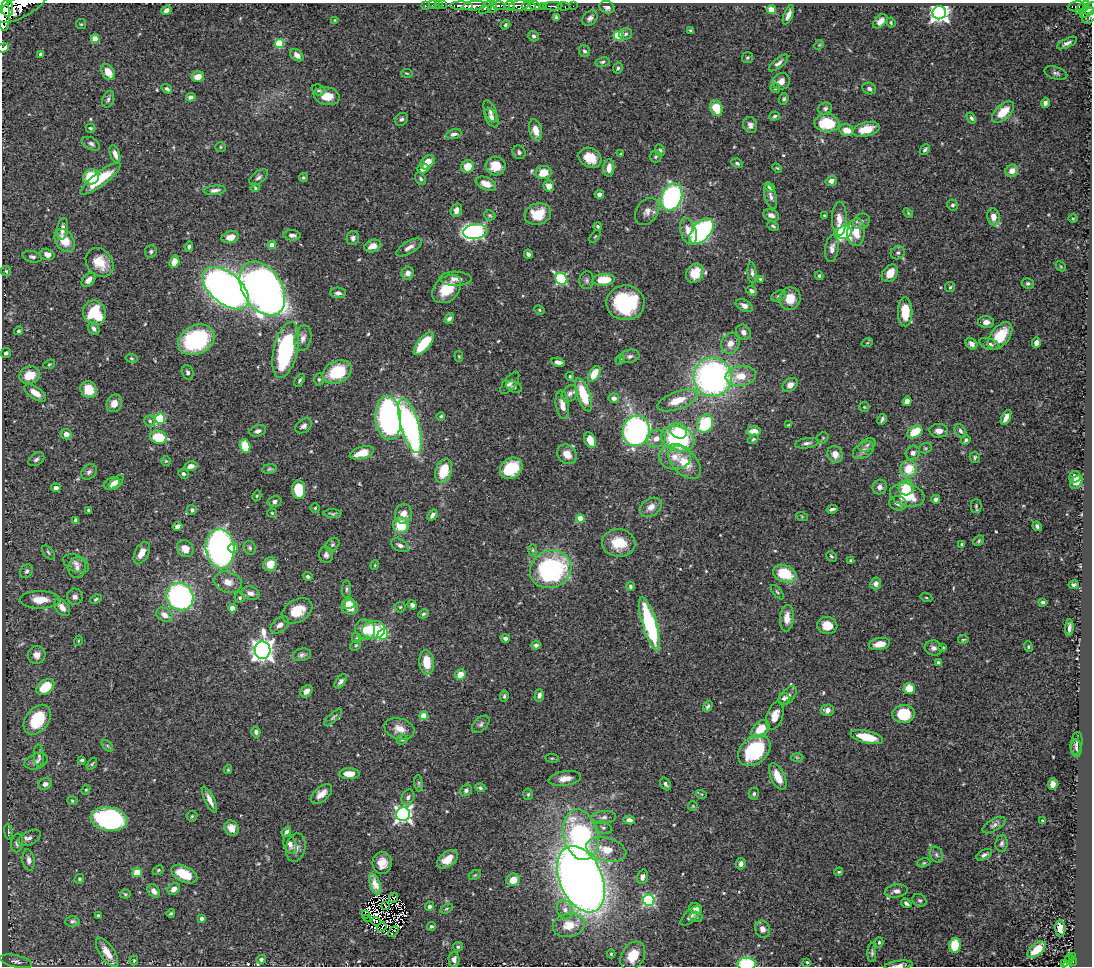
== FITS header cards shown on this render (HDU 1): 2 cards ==
NAXIS1  =                 1090
NAXIS2  =                  964

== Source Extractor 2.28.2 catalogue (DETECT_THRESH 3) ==
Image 1090 x 964 px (HDU 1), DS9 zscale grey, 1 PNG px = 1 image px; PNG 1094 x 968 px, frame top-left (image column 1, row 964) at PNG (2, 3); each listed source drawn as its Kron ellipse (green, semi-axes under 4 px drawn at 4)
Background 0.892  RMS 0.02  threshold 0.0599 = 3 sigma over >= 5 px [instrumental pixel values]
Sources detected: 548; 7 with non-positive FLUX_AUTO (blend fragments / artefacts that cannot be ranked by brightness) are neither listed nor drawn; of the other 541, the 500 brightest by FLUX_AUTO listed and drawn (41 fainter detections omitted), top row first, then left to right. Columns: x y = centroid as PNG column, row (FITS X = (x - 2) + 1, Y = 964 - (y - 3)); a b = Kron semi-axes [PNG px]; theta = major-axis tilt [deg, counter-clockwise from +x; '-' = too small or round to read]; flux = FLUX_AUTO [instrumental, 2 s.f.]
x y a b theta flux
425 5 2 2 - 9
432 5 2 2 - 13
438 5 2 2 - 15
443 5 3 2 - 27
462 6 11 4 -2 1300
474 6 11 5 6 1200
499 6 7 4 -12 340
510 6 6 4 25 340
519 6 10 5 9 670
529 6 7 4 3 1500
535 6 5 3 - 520
544 6 3 2 - 180
553 6 10 3 -2 600
563 6 6 3 -10 72
573 6 2 2 - 3.7
1076 6 8 5 11 180
21 7 28 10 29 3500
486 7 8 3 40 300
492 7 6 3 72 110
607 7 8 6 -26 5.9
7 8 8 6 -87 2300
1082 8 8 3 44 88
1090 8 8 4 41 320
166 10 5 4 - 5.2
771 10 4 4 - 33
3 11 20 6 -85 4000
939 13 7 6 - 770
1087 13 7 2 27 150
788 15 10 4 68 7.3
1089 16 8 6 59 370
556 18 4 3 - 2.3
590 18 8 6 45 4.9
335 20 4 4 - 1.4
880 21 8 5 44 9.2
891 23 5 3 - 1.7
81 24 5 5 - 1.9
505 25 5 4 - 1.9
690 30 3 3 - 1.7
626 34 6 5 - 3.3
534 36 5 5 - 3.1
618 36 5 5 - 70
95 39 4 4 - 28
279 43 5 4 - 63
1067 43 11 4 26 5.2
819 45 5 4 - 1.6
3 48 6 3 19 15
584 51 6 5 - 3.2
40 54 3 3 - 1.9
297 55 7 5 -41 6.8
747 57 5 5 - 2.4
602 62 7 4 11 2.5
779 63 12 4 40 4.6
618 68 5 4 - 2.6
108 72 8 6 -60 17
407 73 6 3 -9 1.4
1056 73 12 6 -17 4.6
198 77 6 5 - 13
781 81 9 8 - 11
775 88 5 5 - 2.2
167 89 6 4 -37 3.2
869 89 7 5 -25 4.2
319 90 7 5 -22 3.4
327 96 13 9 -11 23
191 97 5 4 - 4.4
108 99 9 5 69 3.6
784 99 6 4 71 2.5
1045 103 5 4 - 4.6
716 108 8 5 -68 42
825 108 7 6 - 3.1
490 111 11 5 -69 5.4
1003 112 13 7 43 27
775 116 5 4 - 2.4
492 118 10 6 -63 6
971 118 6 4 -62 3
401 119 7 6 - 4
827 123 12 9 -4 50
750 125 8 6 -67 5.6
90 128 5 4 - 2.3
866 129 13 7 14 26
535 130 11 6 -76 14
847 130 7 5 -13 17
454 134 8 5 15 5
91 144 10 6 -27 4.4
221 147 5 4 - 1.6
660 150 6 4 -62 2.7
925 150 6 4 49 2.9
519 152 7 6 - 4.2
115 154 9 4 -72 8.2
620 154 4 2 - 1.4
656 157 6 6 - 2.3
590 158 12 9 -27 28
427 162 8 5 46 18
737 163 6 4 -28 2.7
468 166 6 6 - 19
496 166 10 9 - 25
609 168 9 5 84 12
777 168 5 3 - 1.4
423 169 6 5 - 8.2
1012 171 6 6 - 12
544 173 8 6 14 24
91 177 8 7 - 47
259 177 10 5 38 4.5
303 178 4 4 - 2.2
100 179 25 7 37 48
421 179 7 5 -57 2.9
831 181 6 4 16 6.8
486 184 11 6 -23 15
549 186 6 5 - 10
770 187 5 4 - 4.2
255 188 4 3 - 1.6
215 190 11 4 6 5.5
599 194 5 4 - 5.5
771 196 13 5 -74 5.7
672 197 14 10 69 250
952 205 5 5 - 2.8
456 210 7 5 72 8
647 211 15 11 55 10
908 213 6 3 -45 1.5
538 214 13 10 18 33
490 215 6 5 - 2.1
771 215 8 5 -21 7
824 215 4 3 - 1.5
993 217 8 6 -82 12
1073 218 5 3 - 1.4
839 219 17 7 89 14
861 221 9 7 35 4.5
598 226 4 4 - 2.6
773 226 6 4 -24 2.3
62 229 11 5 82 8.6
688 231 14 7 -74 17
701 231 15 9 48 240
475 232 12 7 7 330
844 232 7 6 - 220
856 232 14 9 86 23
292 235 9 5 -7 5.3
595 236 7 3 55 1.4
230 237 9 5 14 14
353 238 7 6 - 4.5
65 241 12 9 -55 24
272 245 4 4 - 18
373 246 9 6 19 12
189 247 5 4 - 3.1
409 248 14 6 30 8.3
832 248 13 7 81 7.7
151 252 6 6 - 2.9
898 253 7 6 - 3.9
47 254 7 5 -18 8.1
528 254 5 4 - 4.2
32 257 10 5 -12 3.8
100 262 15 12 -49 28
174 262 6 4 72 16
1061 266 5 3 - 1.4
6 271 5 5 - 2
408 273 6 6 - 7.2
695 273 10 8 55 29
752 273 10 4 -85 4.4
890 273 9 7 54 18
819 276 4 3 - 2.1
456 279 16 7 -1 9.3
561 279 6 5 - 160
760 279 3 3 - 1.8
89 280 8 5 48 10
587 280 9 7 84 4.3
604 280 11 6 5 40
1028 283 6 5 - 3
950 287 5 5 - 1.9
226 288 27 15 -40 1100
262 288 29 19 -57 1100
447 289 16 12 43 34
752 291 5 4 - 3.5
338 293 8 5 -2 4.6
779 296 7 5 27 3
790 299 11 10 - 23
625 303 19 17 -1 110
744 306 9 5 -27 6.8
539 310 5 4 - 1.9
905 312 14 7 -90 40
94 313 12 11 - 71
449 318 6 4 52 4.6
986 322 8 6 -3 6.9
94 329 7 5 -56 4.8
18 331 4 4 - 2.1
743 332 8 7 - 6.7
1000 336 16 9 52 41
303 338 13 8 76 8.6
196 340 19 14 26 150
730 343 10 9 - 12
867 343 6 3 18 1.4
1036 343 5 4 - 7.9
424 344 14 6 50 63
971 344 6 5 - 6
989 344 10 5 -18 5.1
286 350 28 12 77 170
6 353 5 5 - 4.1
459 356 5 4 - 1.4
630 356 10 6 13 4.7
131 358 6 4 -9 1.8
620 360 5 4 - 1.8
558 362 7 4 -14 5.6
49 364 6 4 21 1.8
188 372 7 5 -72 4.1
337 372 15 11 24 61
594 374 9 5 58 29
30 375 10 8 19 27
570 376 4 3 - 1.5
741 376 15 10 9 25
713 377 19 19 - 470
319 379 6 5 - 2.2
300 380 7 3 57 2.3
510 383 13 6 52 5.8
790 385 8 6 36 8.4
514 387 8 5 -29 2.8
89 389 9 8 - 25
35 393 12 6 -35 15
570 393 9 7 51 5.9
584 395 17 6 -71 53
614 398 5 4 - 5.8
678 400 21 8 20 26
907 401 4 4 - 8.1
114 403 9 7 67 12
562 405 14 6 -82 15
864 407 5 5 - 1.7
441 416 4 4 - 2
1006 417 8 4 62 9.1
388 418 22 13 -85 440
160 419 5 5 - 84
882 419 6 3 64 3
150 421 5 5 - 2.7
705 424 9 7 61 74
788 425 4 3 - 1.6
304 426 9 6 38 5.4
410 426 28 9 -74 350
258 431 8 5 18 4.8
636 431 15 13 78 400
678 431 9 7 -34 29
754 431 7 5 -4 14
939 431 9 7 1 9.6
960 431 7 5 -57 3.7
915 432 8 5 33 40
66 434 5 5 - 9.4
158 437 8 6 -13 44
656 438 10 8 31 11
823 438 6 5 - 2
678 439 17 12 -18 150
753 439 6 4 37 2
590 440 8 5 -63 24
966 440 5 4 - 2.7
807 443 12 5 9 4.8
867 445 9 6 28 3.9
245 446 7 5 -74 37
925 448 7 5 20 2.3
863 450 11 7 31 7.4
362 453 12 6 16 24
913 453 7 7 - 5.8
567 454 11 8 -46 15
835 454 9 7 -63 11
675 457 16 12 4 21
975 457 5 5 - 2.3
36 459 9 6 34 3.7
166 461 5 5 - 1.7
685 462 20 12 -46 33
191 466 6 4 12 7.7
511 468 12 9 40 58
270 469 7 4 8 2.4
909 469 8 8 - 30
444 471 12 8 71 39
89 472 8 6 44 4.8
183 474 5 5 - 3.7
1075 477 5 5 - 7
116 482 9 5 47 5.2
1076 482 7 5 48 22
112 483 8 5 25 9.9
880 487 7 7 - 5.6
56 488 5 4 - 4.6
906 488 7 7 - 34
299 490 9 6 -86 46
907 495 17 11 -15 41
257 496 5 4 - 1.7
936 499 4 4 - 4.9
274 501 7 5 15 4.5
898 503 9 7 -15 8.8
976 506 7 5 90 2.6
651 507 12 8 32 10
315 508 4 4 - 1.6
832 509 5 3 - 3.6
88 510 3 3 - 1.4
192 510 5 5 - 2.9
272 513 4 4 - 1.8
332 514 9 3 -1 2.7
403 514 10 8 80 12
432 515 6 3 51 5.1
802 517 6 4 -20 1.5
580 518 4 4 - 28
76 520 4 4 - 3.7
401 525 8 8 - 38
177 526 5 4 - 6.6
1037 526 5 3 - 3.2
979 541 6 4 43 2.3
619 543 17 13 -7 34
333 544 7 6 - 3
962 544 4 4 - 2.6
400 545 10 6 -28 5.8
233 548 5 4 - 13
250 548 7 6 - 2.9
185 549 9 8 - 12
220 549 20 14 -85 500
533 550 6 4 90 2.1
48 552 8 4 -52 2.7
142 553 12 6 62 14
326 555 8 7 - 4.9
831 556 6 5 - 2.3
851 561 4 3 - 2.9
76 563 13 8 -25 7.9
270 564 7 6 - 23
375 565 4 4 - 1.4
77 568 10 9 - 7.6
551 569 21 18 25 230
26 571 7 5 52 3.4
785 574 12 8 -21 54
308 576 4 4 - 3
228 582 14 10 -17 12
876 583 6 5 - 6
1074 585 5 4 - 3.1
631 586 4 4 - 3
346 589 9 3 90 2.4
777 592 8 4 -50 2.2
250 593 9 6 -14 7.4
180 596 14 13 - 270
75 597 8 8 - 5.8
240 598 5 5 - 2.3
926 598 6 4 -19 1.6
96 599 6 4 25 2.3
40 600 20 9 0 23
1043 602 4 3 - 2.8
348 603 6 5 - 10
412 605 5 4 - 4.2
62 607 10 6 -51 11
350 607 8 7 - 19
400 607 5 5 - 2.1
232 608 4 4 - 17
297 611 16 11 31 33
423 614 5 4 - 2
164 615 9 6 -32 9.5
787 618 13 7 86 16
650 624 28 7 -73 150
280 625 10 6 38 7.4
827 626 10 8 -10 20
1069 627 8 3 84 4.3
365 630 10 10 - 18
373 630 11 9 11 63
383 634 6 5 - 100
356 638 5 4 - 1.6
505 638 4 3 - 3.4
963 639 5 2 - 1.4
78 641 5 3 - 1.4
880 644 11 6 9 14
356 645 6 4 45 1.8
536 645 4 4 - 4.6
943 647 3 3 - 2.1
1028 647 5 4 - 1.8
934 648 9 7 -14 5.3
263 650 9 8 - 1100
37 655 9 8 - 8.5
302 655 9 6 16 4.2
427 662 12 7 -85 24
938 663 4 3 - 5
460 674 5 5 - 14
341 681 8 4 53 4.3
45 687 10 6 39 44
909 688 5 5 - 25
306 691 7 5 48 8.5
539 695 6 4 74 5.2
504 696 6 4 78 2.3
788 696 11 6 48 5.4
784 698 6 5 - 3.8
708 706 6 4 56 3
827 710 7 5 2 7
904 714 11 9 3 48
424 716 4 4 - 30
775 716 14 8 73 15
333 717 11 4 42 3
37 720 16 11 52 69
481 724 10 6 44 4.2
399 729 15 10 -15 15
760 729 11 7 46 32
256 732 5 4 - 4.4
867 737 17 6 -14 35
402 740 5 4 - 2
1076 744 11 5 81 4.1
107 746 7 4 -45 2.3
1076 748 9 5 -85 3.6
754 750 18 13 41 96
39 756 11 5 -86 3.9
797 757 6 4 -1 2
552 758 7 3 -7 1.6
82 760 4 3 - 1.9
36 761 12 7 19 6
92 764 7 4 54 2.1
228 770 4 4 - 1.5
349 774 10 5 0 19
778 777 14 7 -64 22
565 778 16 7 9 14
419 783 8 4 -82 2.2
45 784 7 5 26 6
666 784 7 5 -58 3.7
1053 784 6 4 86 8.5
480 788 5 4 - 3
86 790 5 4 - 1.7
466 790 6 5 - 3.6
321 794 12 7 40 13
528 794 6 5 - 2.4
701 794 5 3 - 1.4
754 794 6 5 - 2.8
408 797 8 6 65 4.7
210 800 14 4 -65 10
72 801 5 4 - 2
693 806 5 5 - 1.5
403 814 7 7 - 510
192 816 5 5 - 2.1
604 817 12 6 4 6
109 819 18 12 -8 260
629 820 6 4 -13 5.9
1042 821 3 2 - 1.4
994 825 13 6 30 5
231 828 8 7 - 12
603 828 9 5 -21 3.5
8 832 8 4 -81 2.7
286 832 6 4 53 4.5
581 835 26 17 -76 230
30 838 12 6 27 6.5
17 843 9 6 83 5.4
1002 843 8 6 83 3.9
290 844 10 6 -74 7
296 848 14 9 78 10
606 850 20 11 -14 26
936 855 8 6 -64 3.9
984 855 8 5 29 4.5
448 859 12 7 38 19
29 860 11 6 -80 6.2
382 863 11 9 89 15
924 863 7 4 19 1.7
741 864 6 4 82 5.4
158 870 6 4 24 1.8
137 872 5 4 - 34
839 872 4 3 - 1.5
184 874 14 7 -26 36
475 875 6 4 25 1.6
642 877 7 5 73 6.3
79 879 5 4 - 2.2
581 879 35 21 -66 1800
513 880 7 6 - 14
375 884 11 5 -70 11
174 889 7 5 37 7.6
154 891 7 5 -50 8.6
896 891 11 6 8 6.1
125 894 5 4 - 1.8
394 898 5 3 - 1.4
649 900 5 5 - 190
919 900 7 6 - 3.2
906 903 6 3 -37 3.6
385 905 3 2 - 1.6
430 906 4 4 - 4
696 908 6 5 - 8.9
446 909 7 4 30 1.9
565 910 10 8 -68 7.8
171 913 4 4 - 2.1
98 915 3 3 - 2.1
366 915 3 2 - 3.2
691 916 13 5 43 5.9
696 917 6 5 - 3
202 918 4 3 - 4.1
367 918 2 2 - 1400
72 921 7 5 2 3.4
376 921 5 2 - 1.7
569 925 16 11 11 27
431 926 4 4 - 2
382 927 5 2 - 1.5
1060 928 8 5 -86 9
763 929 9 7 -64 8.5
393 932 6 2 44 2
879 942 5 4 - 2.2
955 945 7 5 82 45
458 947 5 4 - 2.2
1037 950 11 5 39 25
107 952 17 7 -56 18
872 952 9 4 89 2.9
611 954 4 4 - 2
633 956 15 11 59 31
1073 956 3 3 - 20
261 959 5 4 - 3
1070 959 4 3 - 34
134 960 5 4 - 1.4
454 960 7 5 -88 6.4
16 961 16 6 -13 6.3
807 962 4 3 - 1.4
1072 962 4 4 - 91
747 964 9 6 -2 80
1065 964 3 3 - 36
899 965 14 4 6 5.4
1067 965 4 3 - 34
At the frame edge (FLAGS 8, measured only in part): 8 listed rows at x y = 21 7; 1090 8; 3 11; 1089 16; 3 48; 747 964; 899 965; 1067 965
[41 fainter detections neither listed nor drawn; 7 non-positive-flux detections neither listed nor drawn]